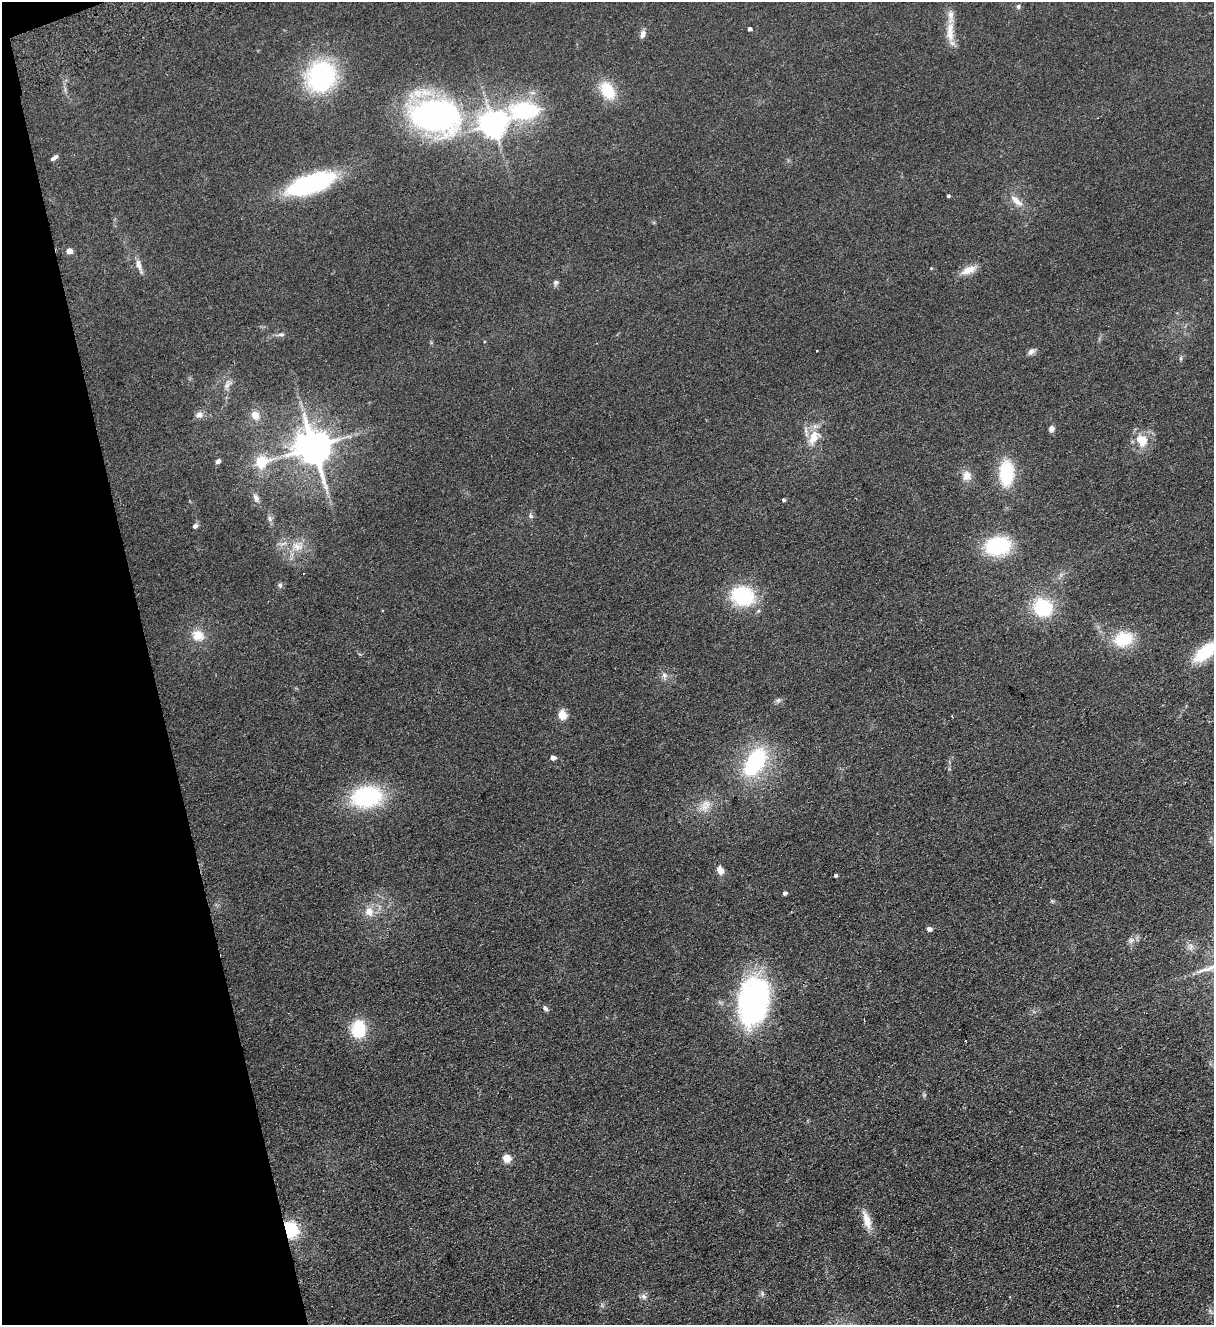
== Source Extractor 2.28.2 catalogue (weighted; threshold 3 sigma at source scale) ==
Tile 5 of 4 x 4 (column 1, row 2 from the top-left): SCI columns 294-1505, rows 2701-4023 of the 5314 x 5400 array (HDU 1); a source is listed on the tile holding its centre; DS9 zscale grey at full resolution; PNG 1216 x 1327 px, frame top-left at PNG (2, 2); no overlay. Shown black and unused: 12% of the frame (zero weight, under 2 of 3 exposures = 3% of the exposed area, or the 3 px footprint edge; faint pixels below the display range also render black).
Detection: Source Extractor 2.28.2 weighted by HDU 2 'WHT'; one run over the whole footprint, this tile lists its part. Background 0.0777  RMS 0.01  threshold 0.0467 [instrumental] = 3 sigma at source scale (4.5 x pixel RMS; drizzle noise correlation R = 1.50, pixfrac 1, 0.05/0.05 arcsec/px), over >= 5 px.
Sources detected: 72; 2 cosmic-ray / hot-pixel residue — not listed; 1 inside a brighter listed object's ellipse — not listed separately; the other 69 listed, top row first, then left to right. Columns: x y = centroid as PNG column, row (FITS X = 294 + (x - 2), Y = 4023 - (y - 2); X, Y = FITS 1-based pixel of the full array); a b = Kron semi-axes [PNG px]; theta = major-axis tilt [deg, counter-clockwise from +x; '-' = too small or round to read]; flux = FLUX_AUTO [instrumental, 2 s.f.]
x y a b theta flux
1018 6 6 5 - 2.3
749 29 4 3 - 2.6
643 34 9 6 69 5.3
950 34 20 10 -88 13
321 76 30 27 56 140
607 90 22 14 -57 31
524 111 36 19 3 92
434 115 47 30 -9 330
493 123 8 8 - 1200
54 158 8 4 35 2.7
311 184 44 16 19 150
948 196 3 3 - 1.7
1017 201 24 8 -43 10
69 251 5 5 - 10
139 265 19 6 -75 6.3
931 268 4 4 - 0.9
968 270 21 9 25 12
556 282 8 6 48 2.5
281 334 9 5 6 2.8
1031 351 10 7 44 4
1181 358 6 4 90 1.5
228 384 17 7 44 5.6
199 415 11 9 32 5.1
255 415 12 10 -65 9.7
1051 429 7 6 - 4.2
814 437 26 14 59 19
1141 440 19 14 -48 19
313 447 11 9 -61 2700
218 461 6 5 - 3
262 462 24 17 22 26
1006 473 28 15 89 49
967 476 13 12 - 9.3
256 498 12 7 -65 4.7
783 500 4 4 - 1.5
531 516 9 6 -74 2.6
270 519 9 6 -75 3.1
195 526 6 5 - 3.4
297 546 19 13 28 17
998 546 24 17 9 72
280 585 7 6 - 2.3
743 596 22 18 -17 77
1043 607 20 17 -40 55
198 635 16 15 - 15
1123 639 20 15 16 39
1205 652 28 12 39 48
665 676 11 7 -86 4.5
778 700 6 6 - 2.3
562 715 9 7 -72 14
553 758 5 4 - 4.9
755 762 30 17 59 96
367 797 28 19 10 110
706 804 13 11 -17 9.8
720 870 10 7 -64 7.5
835 876 4 3 - 1.6
785 893 4 4 - 3.3
1052 901 5 5 - 1.2
369 912 14 12 -76 11
929 929 5 4 - 5.3
1131 940 10 8 25 4.3
1191 947 11 7 -73 4.6
753 1001 55 33 81 210
545 1009 7 5 -34 2.6
358 1029 17 13 85 44
966 1041 3 2 - 1.1
506 1158 5 5 - 31
867 1220 27 9 -72 13
290 1229 15 12 -67 48
762 1293 8 4 -90 1.9
644 1296 9 7 -32 3.6
Overlapping masked pixels (flux is a lower limit): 1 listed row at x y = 290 1229
Isophote crosses this tile's border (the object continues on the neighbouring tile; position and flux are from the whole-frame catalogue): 1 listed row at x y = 1205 652